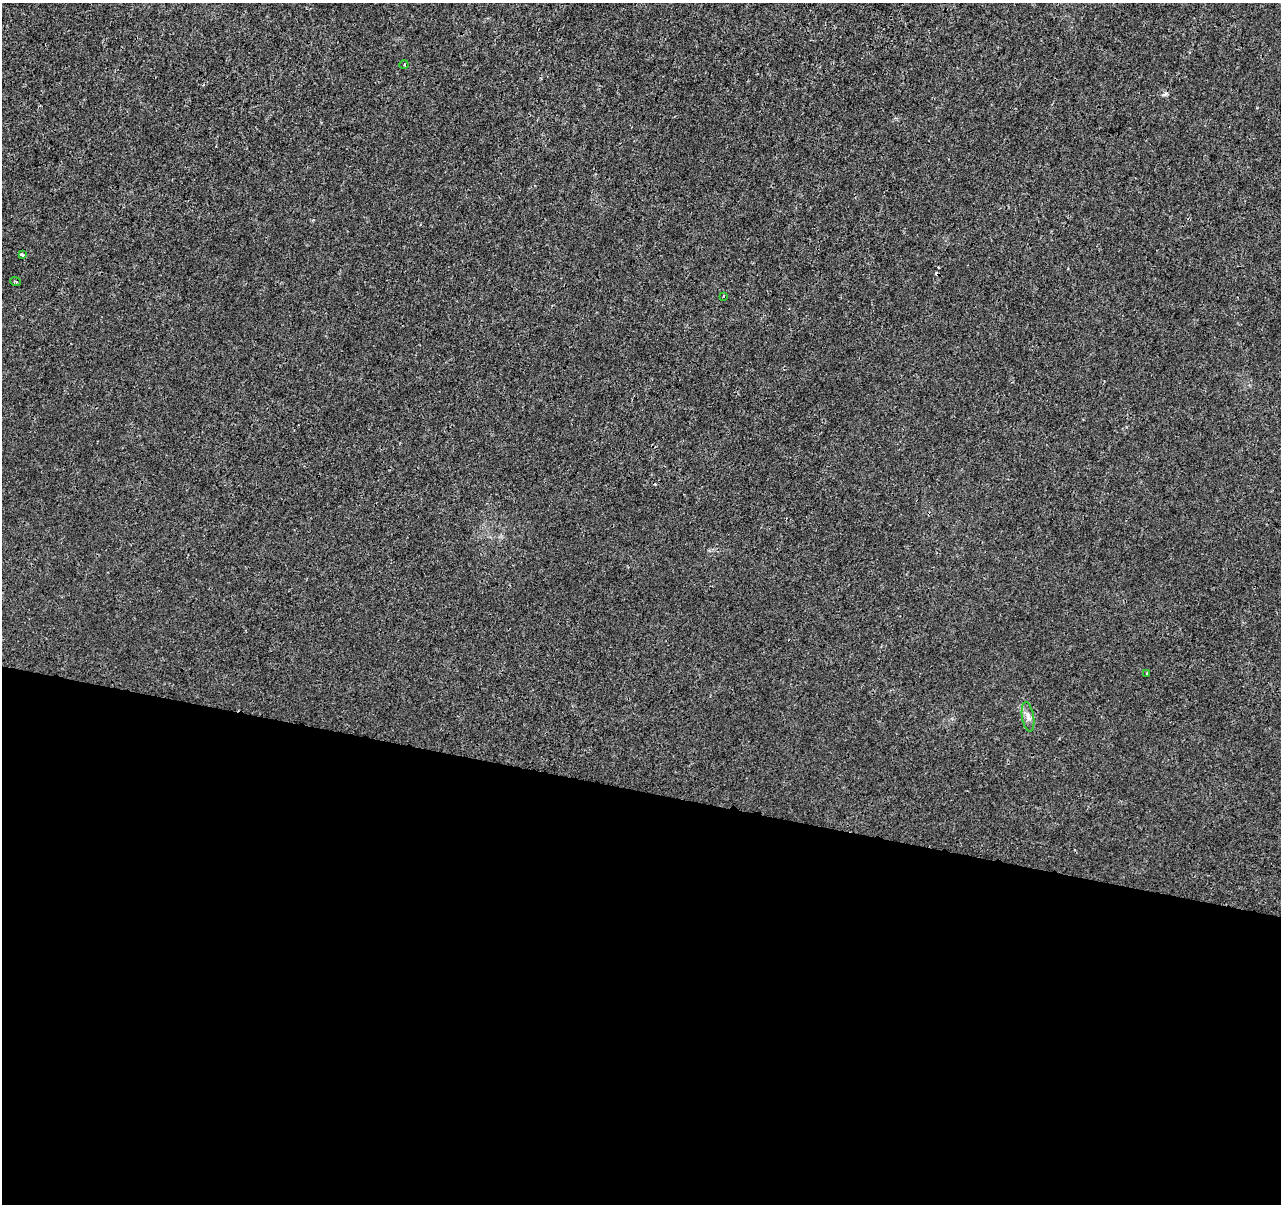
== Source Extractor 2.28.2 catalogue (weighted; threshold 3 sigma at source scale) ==
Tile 14 of 4 x 4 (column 2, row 4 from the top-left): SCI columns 1288-2566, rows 284-1485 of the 5125 x 5312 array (HDU 1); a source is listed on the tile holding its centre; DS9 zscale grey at full resolution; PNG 1283 x 1206 px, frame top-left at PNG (2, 3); each listed source drawn as its Kron ellipse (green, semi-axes under 4 px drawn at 4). Shown black and unused: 34% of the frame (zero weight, under 3 of 4 exposures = <1% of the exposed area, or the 3 px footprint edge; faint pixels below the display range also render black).
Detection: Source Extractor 2.28.2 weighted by HDU 2 'WHT'; one run over the whole footprint, this tile lists its part. Background 5.92e-05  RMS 0.0014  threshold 0.00628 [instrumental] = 3 sigma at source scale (4.5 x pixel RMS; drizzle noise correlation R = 1.50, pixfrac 1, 0.0396/0.0396 arcsec/px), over >= 5 px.
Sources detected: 7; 1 cosmic-ray / hot-pixel residue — neither listed nor drawn; the other 6 listed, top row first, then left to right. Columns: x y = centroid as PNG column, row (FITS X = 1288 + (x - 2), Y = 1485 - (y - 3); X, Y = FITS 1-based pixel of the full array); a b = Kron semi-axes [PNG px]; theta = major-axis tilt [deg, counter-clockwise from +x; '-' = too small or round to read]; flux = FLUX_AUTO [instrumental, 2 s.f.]
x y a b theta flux
404 65 4 3 - 0.13
22 255 4 3 - 0.74
16 282 5 2 - 0.16
724 296 3 2 - 0.26
1147 674 3 2 - 0.15
1028 717 15 6 -80 0.71